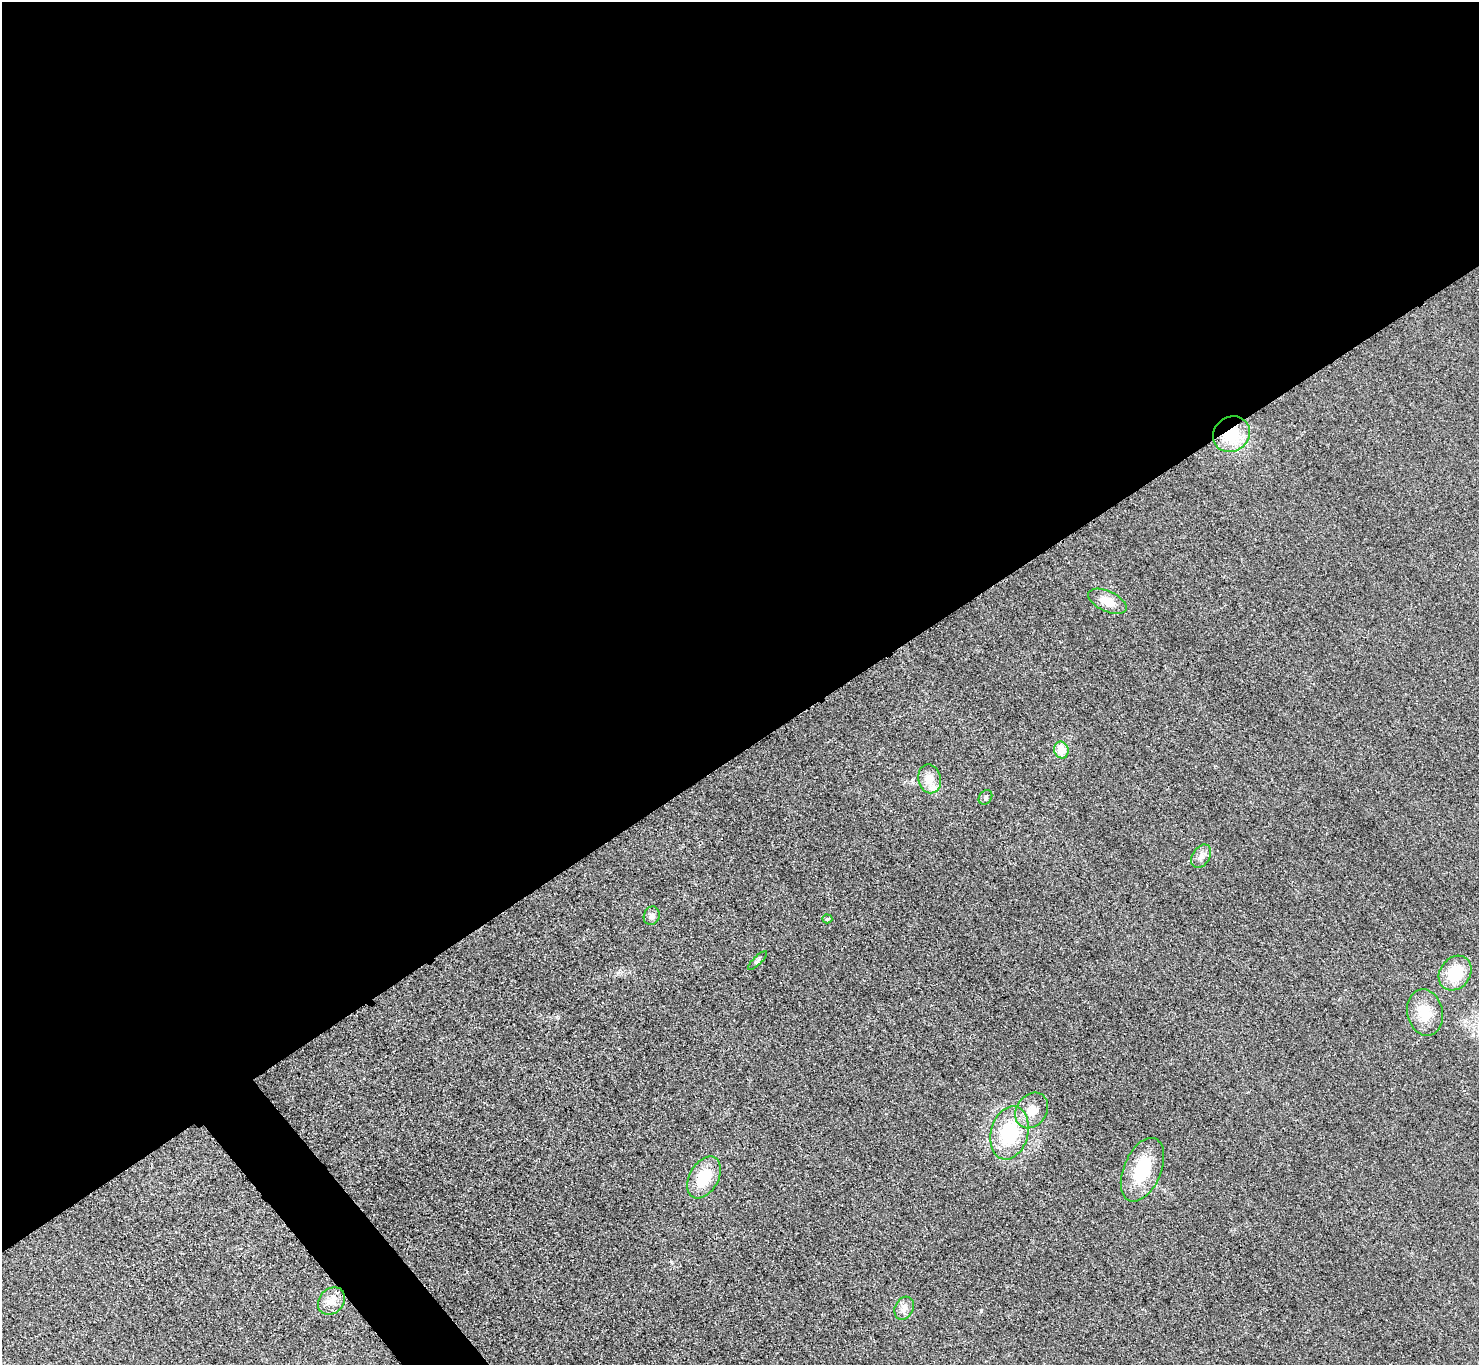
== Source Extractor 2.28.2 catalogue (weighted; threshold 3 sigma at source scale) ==
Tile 2 of 4 x 4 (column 2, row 1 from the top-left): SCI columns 1500-2976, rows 4265-5627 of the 5953 x 5949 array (HDU 1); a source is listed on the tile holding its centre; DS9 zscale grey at full resolution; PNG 1481 x 1367 px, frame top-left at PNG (2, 2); each listed source drawn as its Kron ellipse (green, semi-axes under 4 px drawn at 4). Shown black and unused: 56% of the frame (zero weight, under 3 of 4 exposures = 2% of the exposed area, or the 3 px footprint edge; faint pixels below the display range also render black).
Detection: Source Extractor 2.28.2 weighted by HDU 2 'WHT'; one run over the whole footprint, this tile lists its part. Background 0.0329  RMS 0.0064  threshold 0.0287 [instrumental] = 3 sigma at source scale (4.5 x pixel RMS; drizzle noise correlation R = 1.50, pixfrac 1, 0.05/0.05 arcsec/px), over >= 5 px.
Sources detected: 18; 1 inside a brighter listed object's ellipse — not listed separately; the other 17 listed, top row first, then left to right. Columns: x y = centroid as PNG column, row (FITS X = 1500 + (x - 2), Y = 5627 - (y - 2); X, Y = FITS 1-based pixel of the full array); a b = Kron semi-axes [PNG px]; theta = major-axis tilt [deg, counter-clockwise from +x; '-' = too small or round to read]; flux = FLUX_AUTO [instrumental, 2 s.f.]
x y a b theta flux
1231 434 19 17 37 26
1107 601 21 10 -25 8.3
1061 750 8 7 - 9.4
930 779 14 11 -78 7.6
985 797 8 6 53 1.4
1201 856 13 8 56 3.9
652 916 9 8 - 2.4
827 919 5 4 - 1.2
758 960 13 4 45 1.6
1455 973 18 15 53 21
1425 1012 23 17 -79 15
1032 1110 19 15 55 9.7
1009 1133 27 18 75 42
1142 1170 34 18 67 29
704 1177 22 14 60 21
331 1301 15 12 46 7
904 1308 12 9 63 4
Overlapping masked pixels (flux is a lower limit): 1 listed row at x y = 1231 434
Unlisted compact peaks at least as high as the median listed source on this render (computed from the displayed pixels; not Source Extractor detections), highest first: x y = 671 1262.